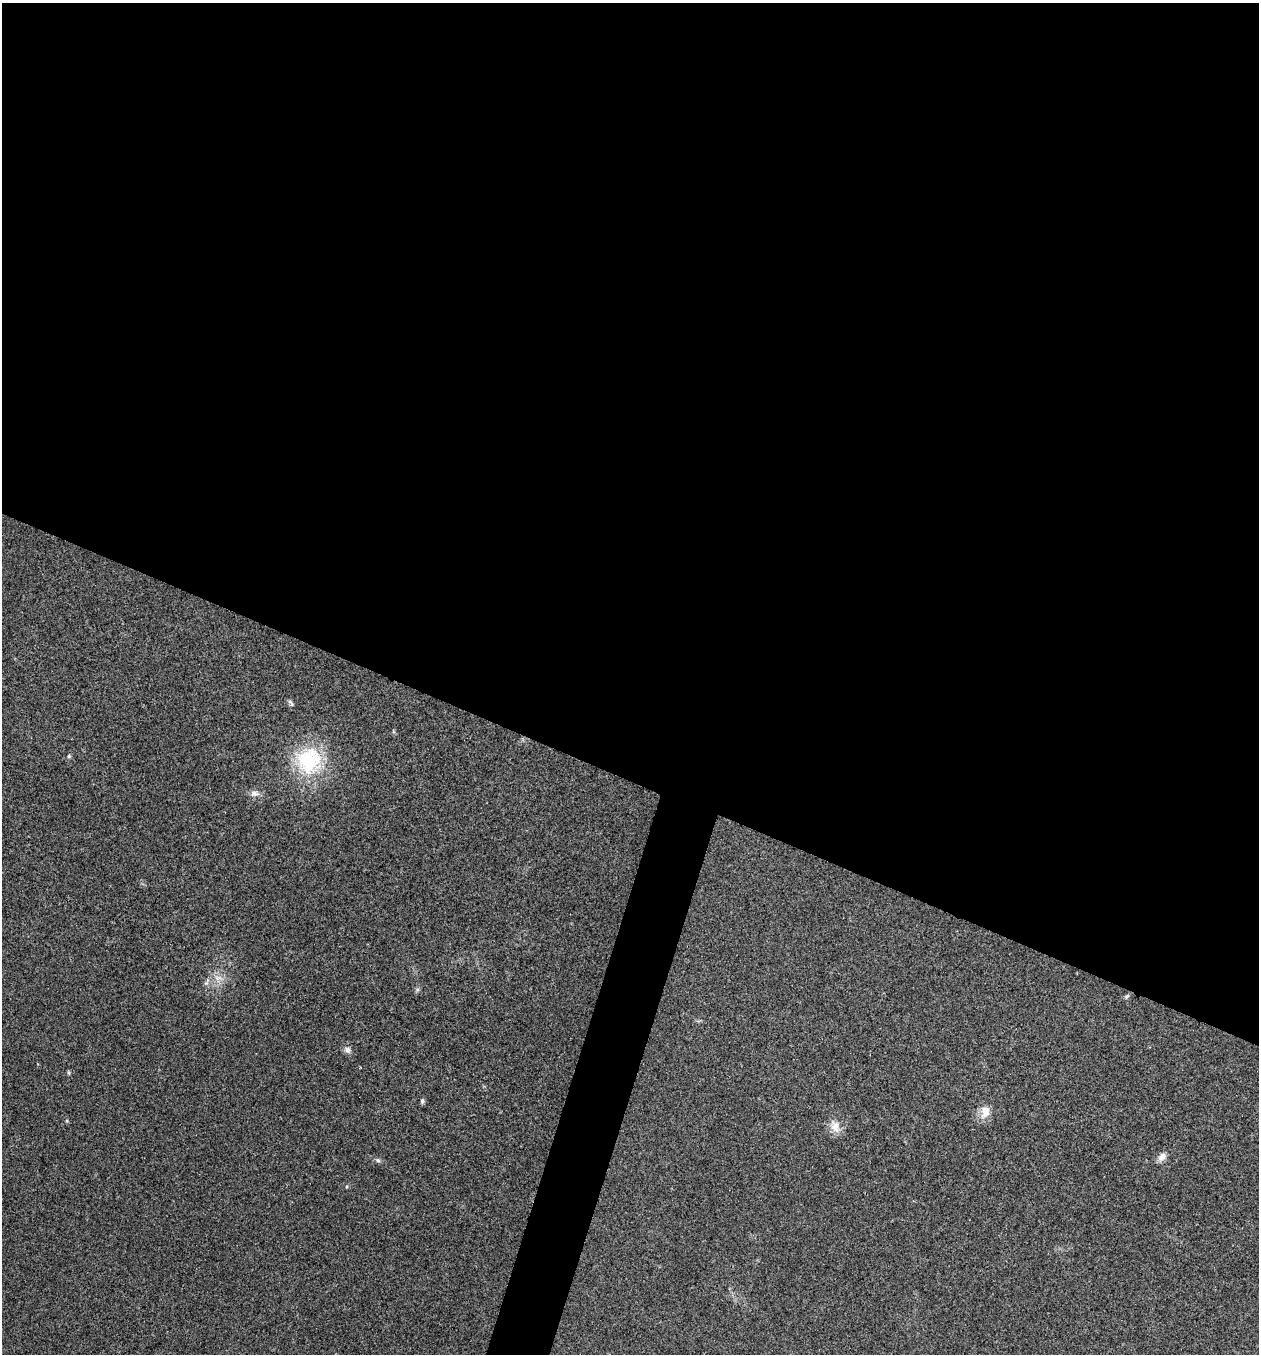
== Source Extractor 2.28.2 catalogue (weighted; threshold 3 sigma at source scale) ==
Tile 3 of 4 x 4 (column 3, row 1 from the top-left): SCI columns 2651-3907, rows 4063-5414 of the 5431 x 5417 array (HDU 1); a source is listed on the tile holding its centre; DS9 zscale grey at full resolution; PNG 1261 x 1356 px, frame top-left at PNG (2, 3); no overlay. Shown black and unused: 59% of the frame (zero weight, under 3 of 4 exposures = <1% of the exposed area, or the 3 px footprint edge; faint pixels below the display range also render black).
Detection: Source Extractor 2.28.2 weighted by HDU 2 'WHT'; one run over the whole footprint, this tile lists its part. Background 0.0238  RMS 0.0041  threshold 0.0184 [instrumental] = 3 sigma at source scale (4.5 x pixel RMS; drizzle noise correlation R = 1.50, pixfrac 1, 0.05/0.05 arcsec/px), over >= 5 px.
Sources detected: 13; all 13 listed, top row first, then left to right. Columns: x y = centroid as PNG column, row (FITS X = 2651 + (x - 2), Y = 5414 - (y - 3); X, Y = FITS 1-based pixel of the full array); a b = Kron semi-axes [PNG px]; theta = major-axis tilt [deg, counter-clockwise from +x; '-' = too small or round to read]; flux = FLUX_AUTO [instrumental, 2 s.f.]
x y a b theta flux
291 703 11 4 -54 0.86
69 756 5 4 - 0.64
309 761 35 33 69 31
254 794 13 8 -2 2.2
218 978 12 7 4 2.8
206 983 7 5 42 0.85
1127 996 8 5 38 0.73
347 1050 9 8 - 1.7
422 1101 7 5 81 0.91
985 1111 16 11 86 4.7
835 1127 18 12 -67 4.4
1162 1157 12 8 47 2.5
378 1160 7 5 -47 0.85